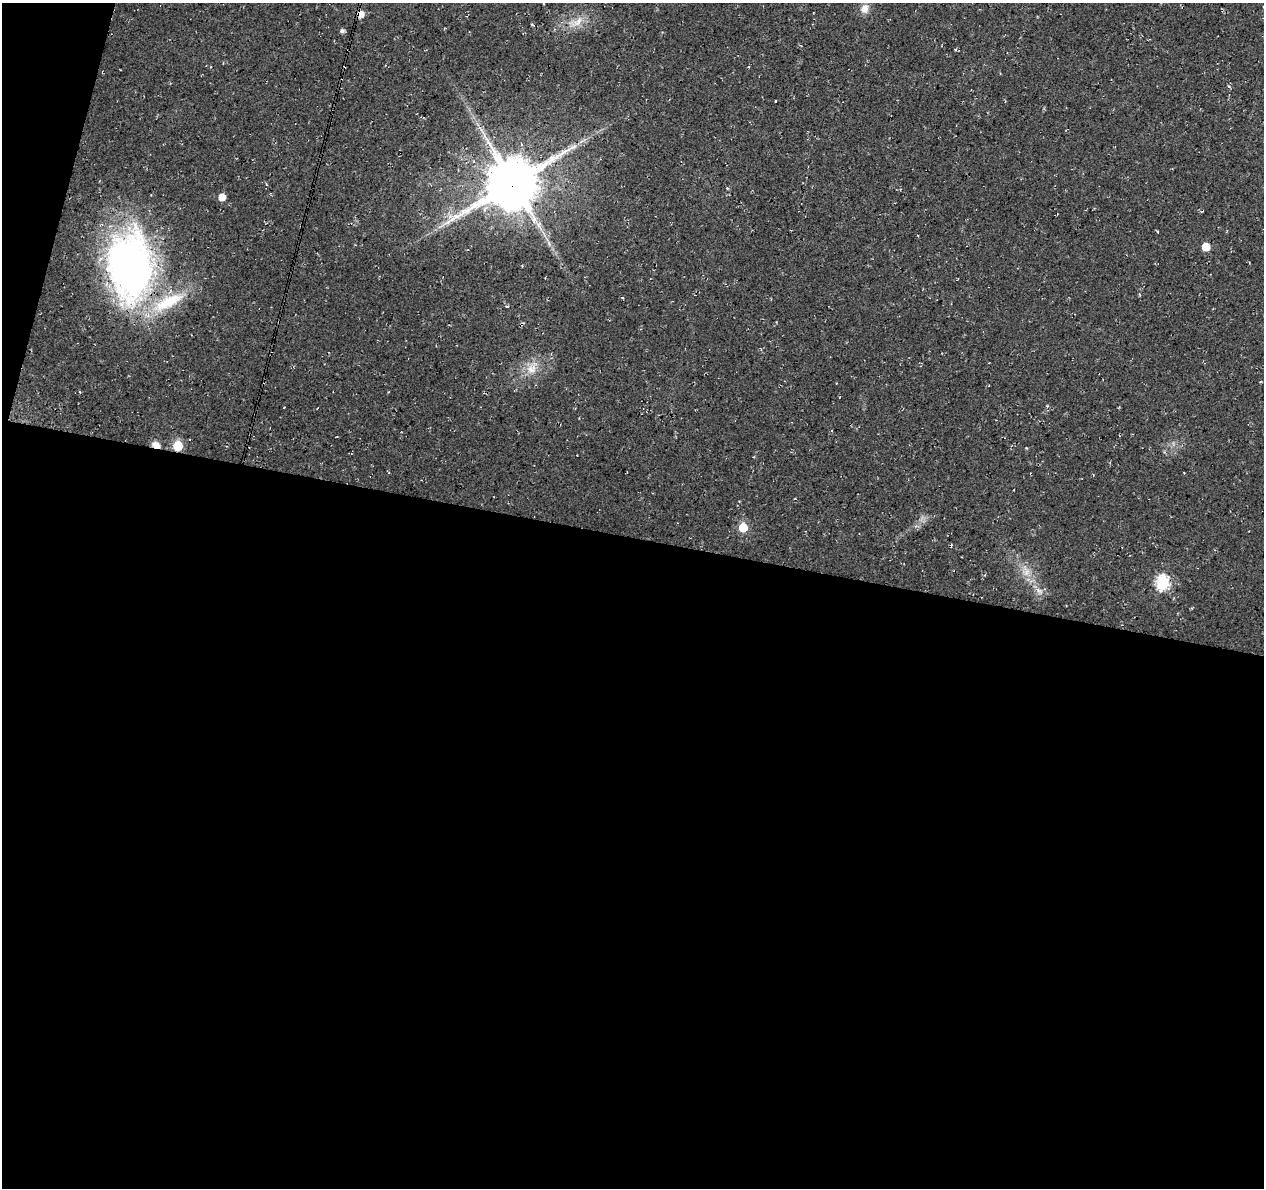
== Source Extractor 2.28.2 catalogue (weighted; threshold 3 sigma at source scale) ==
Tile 13 of 4 x 4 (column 1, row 4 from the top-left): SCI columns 1-1262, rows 224-1409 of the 5059 x 5250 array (HDU 1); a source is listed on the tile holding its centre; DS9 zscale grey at full resolution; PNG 1266 x 1190 px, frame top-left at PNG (2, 3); no overlay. Shown black and unused: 57% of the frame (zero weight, under 3 of 4 exposures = <1% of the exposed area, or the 3 px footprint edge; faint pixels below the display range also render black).
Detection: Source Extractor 2.28.2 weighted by HDU 2 'WHT'; one run over the whole footprint, this tile lists its part. Background 0.0177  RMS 0.0054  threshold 0.0241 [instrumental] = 3 sigma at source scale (4.5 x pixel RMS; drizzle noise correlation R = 1.50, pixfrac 1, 0.0396/0.0396 arcsec/px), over >= 5 px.
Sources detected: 22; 1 cosmic-ray / hot-pixel residue — not listed; the other 21 listed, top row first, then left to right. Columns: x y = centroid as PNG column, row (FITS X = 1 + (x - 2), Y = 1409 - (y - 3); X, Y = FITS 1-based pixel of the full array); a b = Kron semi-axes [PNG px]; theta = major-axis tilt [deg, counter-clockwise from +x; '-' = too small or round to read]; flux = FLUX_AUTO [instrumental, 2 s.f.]
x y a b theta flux
864 9 12 10 77 4.1
360 14 6 5 - 5.4
577 22 24 10 25 8
342 31 5 5 - 1.4
480 128 12 3 -50 1.8
513 183 18 14 36 2900
222 197 5 5 - 6.5
1057 214 3 2 - 0.39
1157 232 3 2 - 0.61
1206 247 5 5 - 13
130 266 69 43 -87 250
623 298 4 2 - 0.41
168 302 50 15 27 29
507 306 4 3 - 0.6
532 369 20 14 47 8.6
156 445 11 7 -21 4
178 446 6 6 - 30
743 527 6 5 - 20
1026 571 15 9 -80 5.1
1162 583 7 6 - 80
1039 591 10 5 -26 2.2
Overlapping masked pixels (flux is a lower limit): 6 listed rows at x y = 360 14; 513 183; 130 266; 168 302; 156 445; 178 446